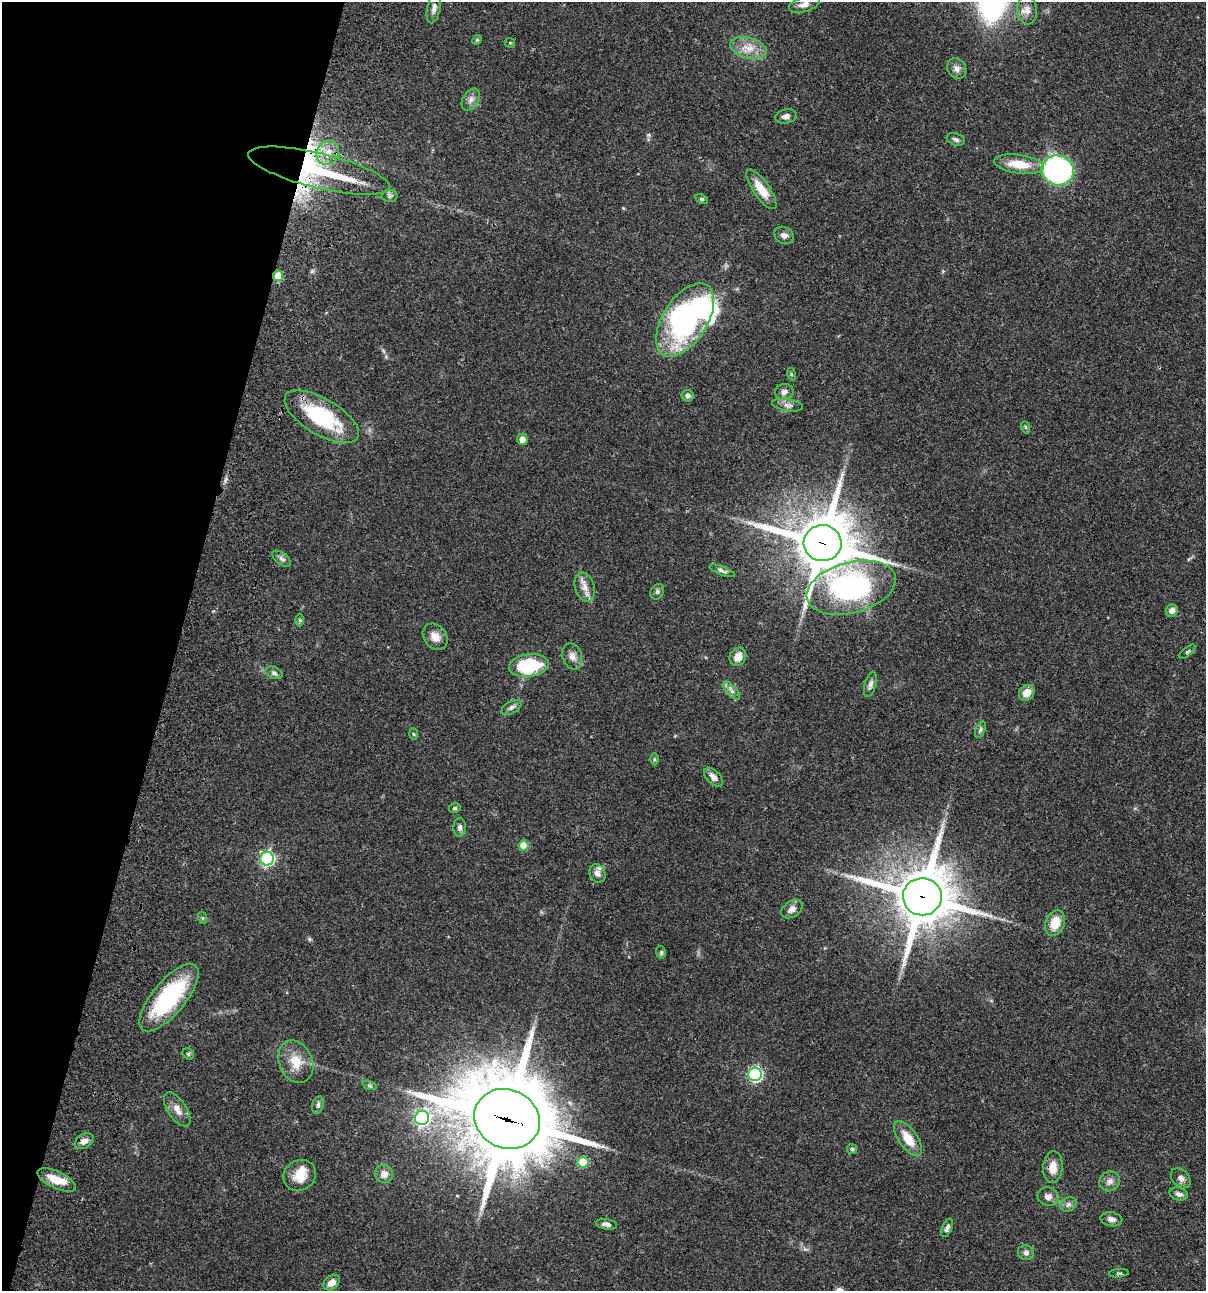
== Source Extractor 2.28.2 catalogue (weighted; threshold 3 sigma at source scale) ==
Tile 9 of 4 x 4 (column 1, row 3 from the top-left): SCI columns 234-1437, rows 1409-2697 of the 5407 x 5392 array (HDU 1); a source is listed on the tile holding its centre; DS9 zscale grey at full resolution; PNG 1208 x 1293 px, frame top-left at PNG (2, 2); each listed source drawn as its Kron ellipse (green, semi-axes under 4 px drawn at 4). Shown black and unused: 15% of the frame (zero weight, under 3 of 4 exposures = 9% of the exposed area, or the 3 px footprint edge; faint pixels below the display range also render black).
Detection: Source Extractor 2.28.2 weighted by HDU 2 'WHT'; one run over the whole footprint, this tile lists its part. Background 0.0474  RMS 0.0055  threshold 0.0247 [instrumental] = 3 sigma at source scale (4.5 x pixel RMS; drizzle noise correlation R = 1.50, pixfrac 1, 0.05/0.05 arcsec/px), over >= 5 px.
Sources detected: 93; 1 inside a brighter object's white glare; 1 cosmic-ray / hot-pixel residue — neither listed nor drawn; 4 inside a brighter listed object's ellipse — not listed separately; the other 87 listed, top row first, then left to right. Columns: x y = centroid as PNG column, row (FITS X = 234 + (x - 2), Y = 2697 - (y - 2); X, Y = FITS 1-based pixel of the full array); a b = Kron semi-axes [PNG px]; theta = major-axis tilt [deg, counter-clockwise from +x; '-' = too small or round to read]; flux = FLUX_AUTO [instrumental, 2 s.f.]
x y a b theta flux
804 4 16 7 17 3.4
434 8 15 6 78 2.6
1027 10 14 10 -85 3.8
477 40 5 4 - 0.67
510 43 5 5 - 0.6
748 48 18 10 -16 7.2
957 68 11 9 -56 2.8
471 100 12 7 59 2.6
786 116 11 7 11 2.4
956 139 9 6 -18 1.5
328 153 12 11 - 6.8
1019 164 25 9 -8 13
1058 170 16 15 - 120
319 171 73 17 -14 57
761 189 23 8 -55 9.8
390 196 8 6 -1 1.3
702 199 7 4 -27 0.81
784 235 10 8 -26 2.6
278 276 5 5 - 13
685 320 41 22 57 130
791 374 6 4 -72 0.66
784 392 9 8 - 2.4
688 396 6 5 - 2.1
788 405 15 6 -9 2.5
322 417 42 18 -31 41
1025 427 6 4 -70 0.7
522 439 6 5 - 3.1
823 543 19 18 - 3200
282 559 11 5 -38 1.7
722 571 13 4 -20 1.5
585 587 15 9 -72 4.4
851 588 46 25 15 130
657 592 8 6 59 1.4
1172 611 6 6 - 2.8
300 620 6 4 -88 0.72
435 637 14 11 -51 5.1
1187 652 10 4 40 1
572 656 13 9 -73 3.8
738 657 9 8 - 4.6
529 666 20 11 8 31
274 673 9 5 -23 1.4
870 684 13 5 74 1.8
732 691 11 4 -50 2.1
1027 693 8 7 - 5.1
511 707 11 6 31 1.8
980 730 9 4 67 1.2
413 734 6 4 -87 0.64
654 759 6 4 -90 0.76
713 777 11 6 -45 3.2
455 808 6 4 16 0.86
460 827 9 6 88 1.6
524 846 5 5 - 12
267 859 7 6 - 110
597 873 10 7 -63 2.5
922 897 19 18 - 3100
792 909 12 8 34 2.9
203 918 6 4 -71 0.71
1055 923 13 9 68 9.7
661 952 6 5 - 0.88
169 998 41 16 50 52
188 1054 6 5 - 0.92
296 1062 22 16 -66 10
755 1074 7 6 - 94
370 1086 7 3 -19 0.79
318 1105 9 5 75 1.4
177 1109 19 9 -56 4.9
422 1118 7 7 - 140
507 1119 33 29 -25 6400
908 1139 20 9 -55 9.3
84 1141 10 7 34 3.3
852 1149 5 5 - 0.76
583 1162 5 5 - 17
1053 1167 16 9 85 6.1
384 1174 9 9 - 3.2
300 1175 17 15 31 9.2
1181 1178 11 8 -47 2.4
57 1180 21 8 -26 9.2
1110 1181 10 9 - 2.8
1179 1194 9 6 -16 2
1048 1197 10 9 - 3
1068 1204 8 6 35 1.7
1111 1219 11 7 -10 2.7
606 1224 11 5 -8 2.1
947 1228 10 5 66 1.7
1026 1253 8 7 - 1.9
1119 1273 10 3 5 0.71
332 1282 9 6 40 4.2
Overlapping masked pixels (flux is a lower limit): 5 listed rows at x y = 319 171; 278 276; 823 543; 922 897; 507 1119